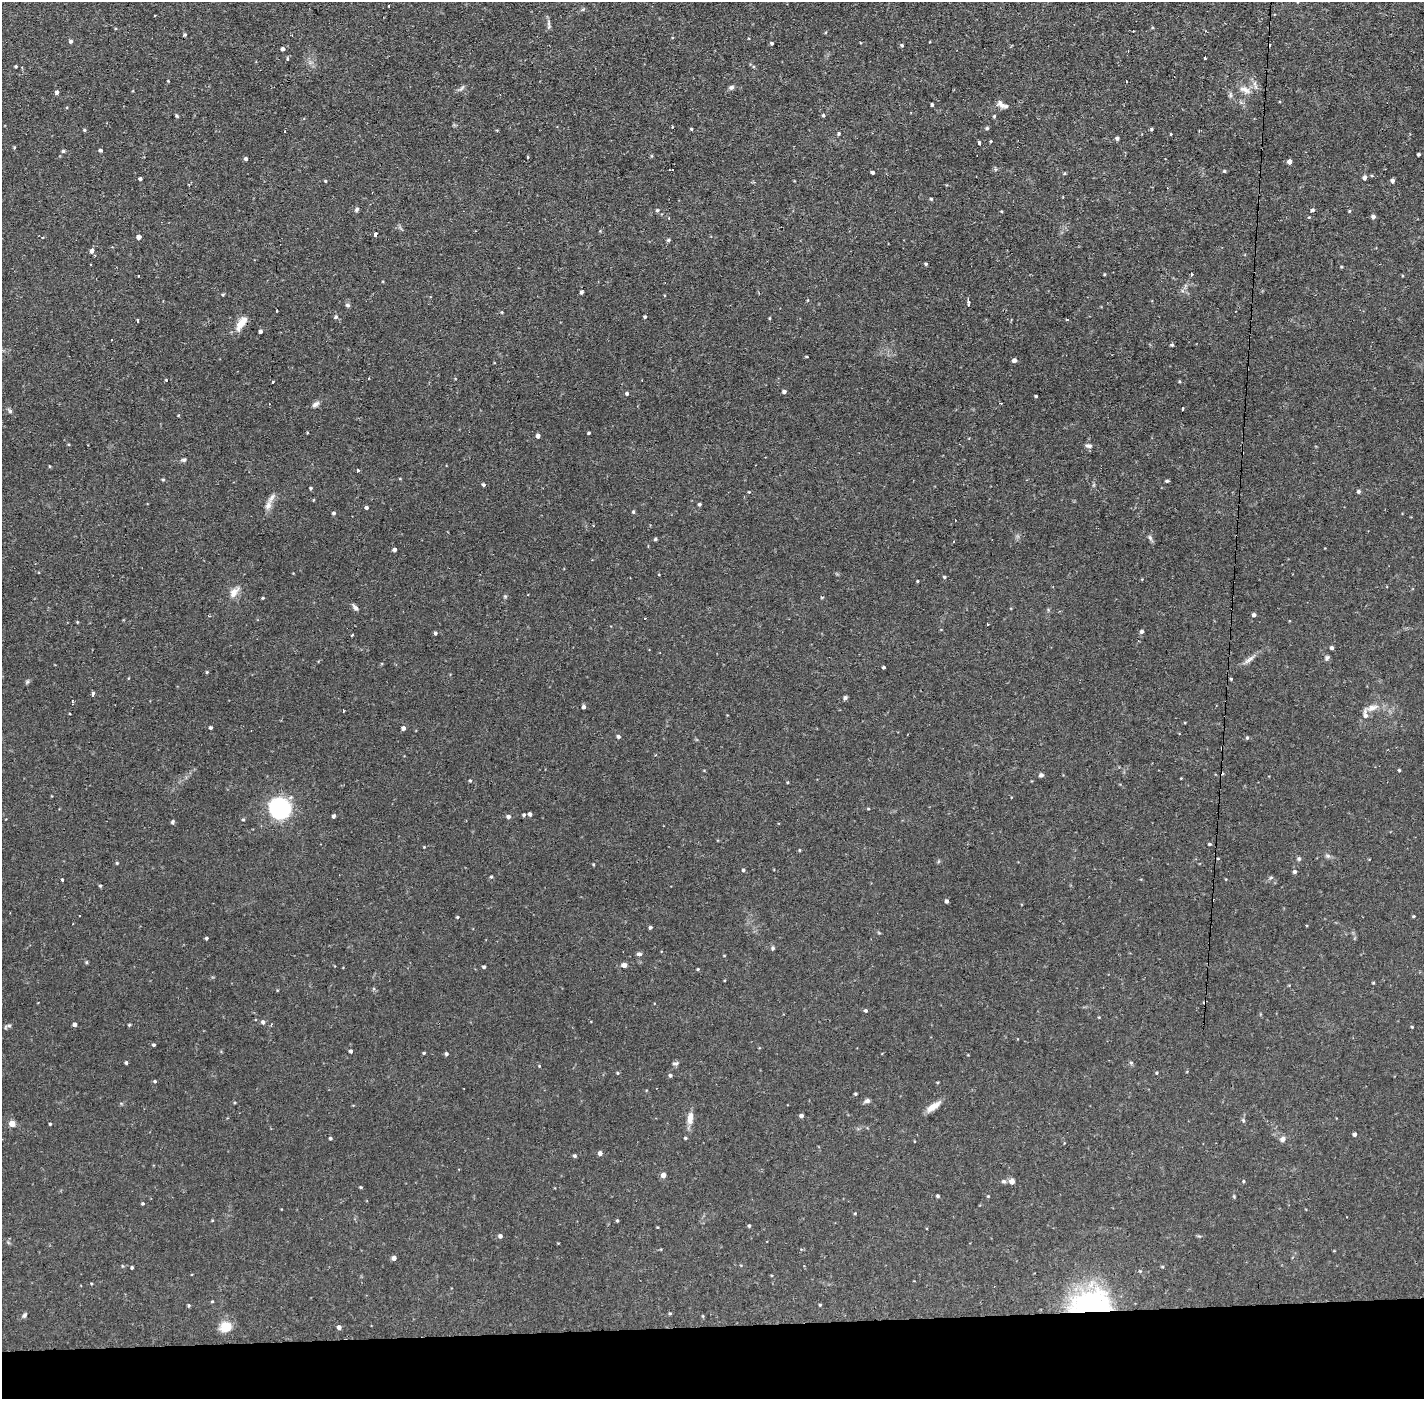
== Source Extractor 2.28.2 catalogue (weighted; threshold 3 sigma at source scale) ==
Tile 8 of 3 x 3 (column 2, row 3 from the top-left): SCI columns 1424-2845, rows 53-1449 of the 4268 x 4297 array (HDU 1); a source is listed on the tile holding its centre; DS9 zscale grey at full resolution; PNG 1426 x 1401 px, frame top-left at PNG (2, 2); no overlay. Shown black and unused: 5% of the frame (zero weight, under 2 of 3 exposures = <1% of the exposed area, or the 3 px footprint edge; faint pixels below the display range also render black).
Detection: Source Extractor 2.28.2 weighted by HDU 2 'WHT'; one run over the whole footprint, this tile lists its part. Background 0.0735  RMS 0.0063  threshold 0.0284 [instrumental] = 3 sigma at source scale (4.5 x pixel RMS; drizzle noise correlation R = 1.50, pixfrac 1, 0.05/0.05 arcsec/px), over >= 5 px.
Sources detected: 242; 15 cosmic-ray / hot-pixel residue — not listed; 2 inside a brighter listed object's ellipse — not listed separately; the other 225 listed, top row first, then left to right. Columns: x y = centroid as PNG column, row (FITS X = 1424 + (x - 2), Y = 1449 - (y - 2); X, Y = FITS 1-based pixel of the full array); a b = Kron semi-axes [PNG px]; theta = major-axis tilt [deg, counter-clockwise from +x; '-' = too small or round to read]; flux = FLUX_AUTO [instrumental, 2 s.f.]
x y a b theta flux
549 23 9 4 -89 1.6
185 35 4 4 - 0.85
71 41 4 4 - 1.2
771 43 4 4 - 0.88
902 45 4 4 - 0.88
283 49 4 3 - 1.7
287 58 4 4 - 0.82
1205 58 3 3 - 1.2
16 66 3 3 - 0.7
168 81 3 3 - 0.42
731 87 7 5 19 1.6
1245 90 18 8 -22 5
57 92 4 4 - 1.9
1230 95 7 4 -89 1.2
1001 104 13 7 -35 3.2
932 105 3 3 - 1.1
67 107 4 3 - 0.52
823 115 4 4 - 0.95
176 116 5 4 - 0.75
994 116 4 4 - 0.73
672 127 2 2 - 0.53
987 128 4 4 - 0.89
691 129 4 3 - 0.66
1151 129 4 3 - 0.88
85 130 4 4 - 0.76
839 133 4 3 - 0.78
1171 134 3 2 - 0.79
1117 138 5 4 - 1.2
991 141 4 3 - 0.55
978 143 3 3 - 7.9
14 147 4 3 - 0.61
100 150 4 3 - 1.3
63 151 5 4 - 0.95
1418 154 3 3 - 1
527 157 3 3 - 1.2
246 159 4 4 - 1.8
1289 162 4 4 - 3.2
1224 171 4 4 - 0.75
872 172 4 3 - 1.2
1364 177 5 5 - 2
140 179 3 3 - 1.2
1392 180 5 4 - 1.6
325 181 3 3 - 0.6
931 199 4 4 - 0.69
357 209 7 5 49 1.2
657 210 5 4 - 1
1312 210 4 4 - 1.2
1001 211 4 3 - 0.51
1349 211 4 4 - 0.58
1373 217 5 4 - 1.6
376 235 4 3 - 6.2
42 237 3 3 - 0.61
139 237 4 4 - 3.1
668 240 5 3 - 0.85
92 251 5 5 - 2.4
926 264 3 3 - 0.75
1191 274 3 3 - 1.4
139 276 3 3 - 1.2
582 292 5 4 - 1.3
223 294 5 3 - 0.59
969 303 8 4 78 1.6
348 305 7 4 -26 1
277 311 3 2 - 1
336 317 5 5 - 1.1
645 317 4 3 - 0.88
770 318 5 3 - 0.52
1067 320 4 2 - 0.63
137 321 4 3 - 5.8
242 323 17 7 54 9
260 331 4 3 - 1.7
1172 345 4 4 - 0.81
806 356 4 2 - 0.58
1014 360 4 4 - 2.3
166 380 3 3 - 0.42
272 382 3 3 - 1.8
784 391 4 4 - 1.7
627 393 4 4 - 1.2
1036 396 3 3 - 0.77
316 404 11 6 32 2.1
1182 409 3 2 - 0.97
10 411 6 5 - 1.1
178 415 3 3 - 0.48
588 433 3 3 - 0.8
538 436 4 4 - 2.4
1089 446 9 6 -8 1.9
184 460 7 5 13 1.3
49 466 5 3 - 0.49
357 470 3 3 - 4
163 479 4 4 - 0.66
400 479 4 3 - 0.51
1167 481 4 3 - 0.93
483 484 4 4 - 1.1
311 488 4 3 - 0.77
1359 491 4 4 - 1.2
749 492 4 3 - 0.44
699 504 3 3 - 1.2
268 505 12 7 75 3.5
366 508 4 4 - 1.3
633 512 5 4 - 0.84
334 513 4 4 - 1.1
1150 538 8 5 -63 1.4
655 539 5 4 - 0.83
394 549 4 3 - 2
944 577 4 4 - 0.83
917 581 3 3 - 0.62
234 592 16 9 53 5
505 596 6 4 0 0.72
263 598 3 3 - 0.69
355 608 9 5 -39 1.8
1254 615 4 4 - 1.7
209 616 3 3 - 0.45
77 622 4 3 - 0.58
1142 631 5 5 - 1.6
435 633 4 4 - 1.3
352 635 4 2 - 0.8
1332 648 4 3 - 1.5
1327 658 6 5 - 1.4
1249 660 17 5 35 3.2
884 667 3 3 - 1.1
207 672 4 4 - 0.62
1231 679 4 3 - 0.64
27 682 6 4 46 0.96
93 694 5 3 - 1.3
845 698 7 4 63 1
72 701 3 2 - 0.63
584 707 4 4 - 1.8
1372 708 19 8 18 5.1
343 711 3 2 - 0.79
210 728 3 3 - 1
403 728 4 4 - 2
618 736 4 4 - 1.5
1247 738 5 4 - 0.83
1399 770 3 3 - 0.69
1041 775 4 4 - 2.1
470 781 4 4 - 0.62
787 782 4 3 - 0.51
279 808 21 19 -49 55
868 809 4 3 - 0.54
530 814 4 3 - 1.9
524 815 4 4 - 1
334 816 4 3 - 1.4
508 817 5 4 - 1.8
243 819 4 4 - 0.73
172 822 6 4 62 0.81
1210 844 4 3 - 0.79
424 847 3 3 - 0.39
800 850 4 3 - 0.56
1328 856 6 5 - 1.3
1218 859 4 3 - 0.49
1299 859 6 5 - 1
117 863 4 4 - 0.66
743 870 4 4 - 0.92
1295 872 5 4 - 1.6
491 877 4 3 - 0.76
1271 877 6 3 20 0.81
62 880 3 3 - 5.9
100 886 4 4 - 0.76
947 901 4 3 - 1.6
80 916 2 2 - 0.58
1414 916 3 3 - 0.63
457 917 3 3 - 0.63
650 927 4 3 - 1.1
206 938 4 4 - 0.81
773 948 6 4 67 1
639 954 6 5 - 1.5
86 962 5 4 - 0.69
624 965 5 4 - 2.9
484 967 4 4 - 1.1
698 969 3 3 - 0.57
1373 983 4 3 - 0.6
374 989 5 3 - 0.77
866 1010 5 4 - 1
263 1022 5 5 - 1.7
75 1024 4 4 - 2
9 1025 6 5 - 1
129 1025 4 3 - 0.68
1412 1027 3 3 - 0.57
154 1045 4 3 - 0.92
351 1051 4 3 - 1.3
424 1053 3 3 - 0.66
446 1054 4 4 - 1.3
1131 1062 6 4 -1 0.8
126 1063 3 3 - 1
676 1063 8 4 8 1.3
617 1073 5 3 - 0.57
1157 1073 4 3 - 0.52
670 1075 4 4 - 1.1
155 1081 4 4 - 0.9
855 1094 3 3 - 0.72
867 1101 7 6 - 1.6
933 1107 18 7 35 5.6
801 1116 4 4 - 2
690 1118 16 7 83 5.3
1243 1120 6 4 -77 0.92
12 1124 4 4 - 8.9
50 1124 3 3 - 0.63
1355 1134 4 4 - 1.6
330 1138 4 3 - 0.99
685 1138 4 3 - 0.71
1283 1139 7 6 - 2.4
600 1153 4 4 - 2.7
574 1156 4 4 - 1.2
663 1175 5 4 - 3.9
1004 1181 5 5 - 1.5
1012 1181 6 6 - 3
1243 1181 4 4 - 0.64
361 1187 4 3 - 0.68
938 1196 4 3 - 0.89
988 1196 4 3 - 0.53
1234 1196 6 3 74 0.61
143 1204 4 3 - 0.81
855 1213 3 3 - 0.57
617 1221 4 3 - 0.78
749 1226 4 3 - 0.88
500 1236 4 4 - 1.9
394 1258 4 4 - 3
132 1267 3 3 - 0.99
212 1301 4 3 - 0.55
1090 1303 51 27 8 85
189 1305 4 3 - 0.72
820 1305 3 3 - 0.62
670 1313 5 3 - 0.66
24 1315 7 5 61 1.2
225 1327 12 11 - 11
339 1327 4 4 - 2.3
Overlapping masked pixels (flux is a lower limit): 1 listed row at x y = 1090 1303